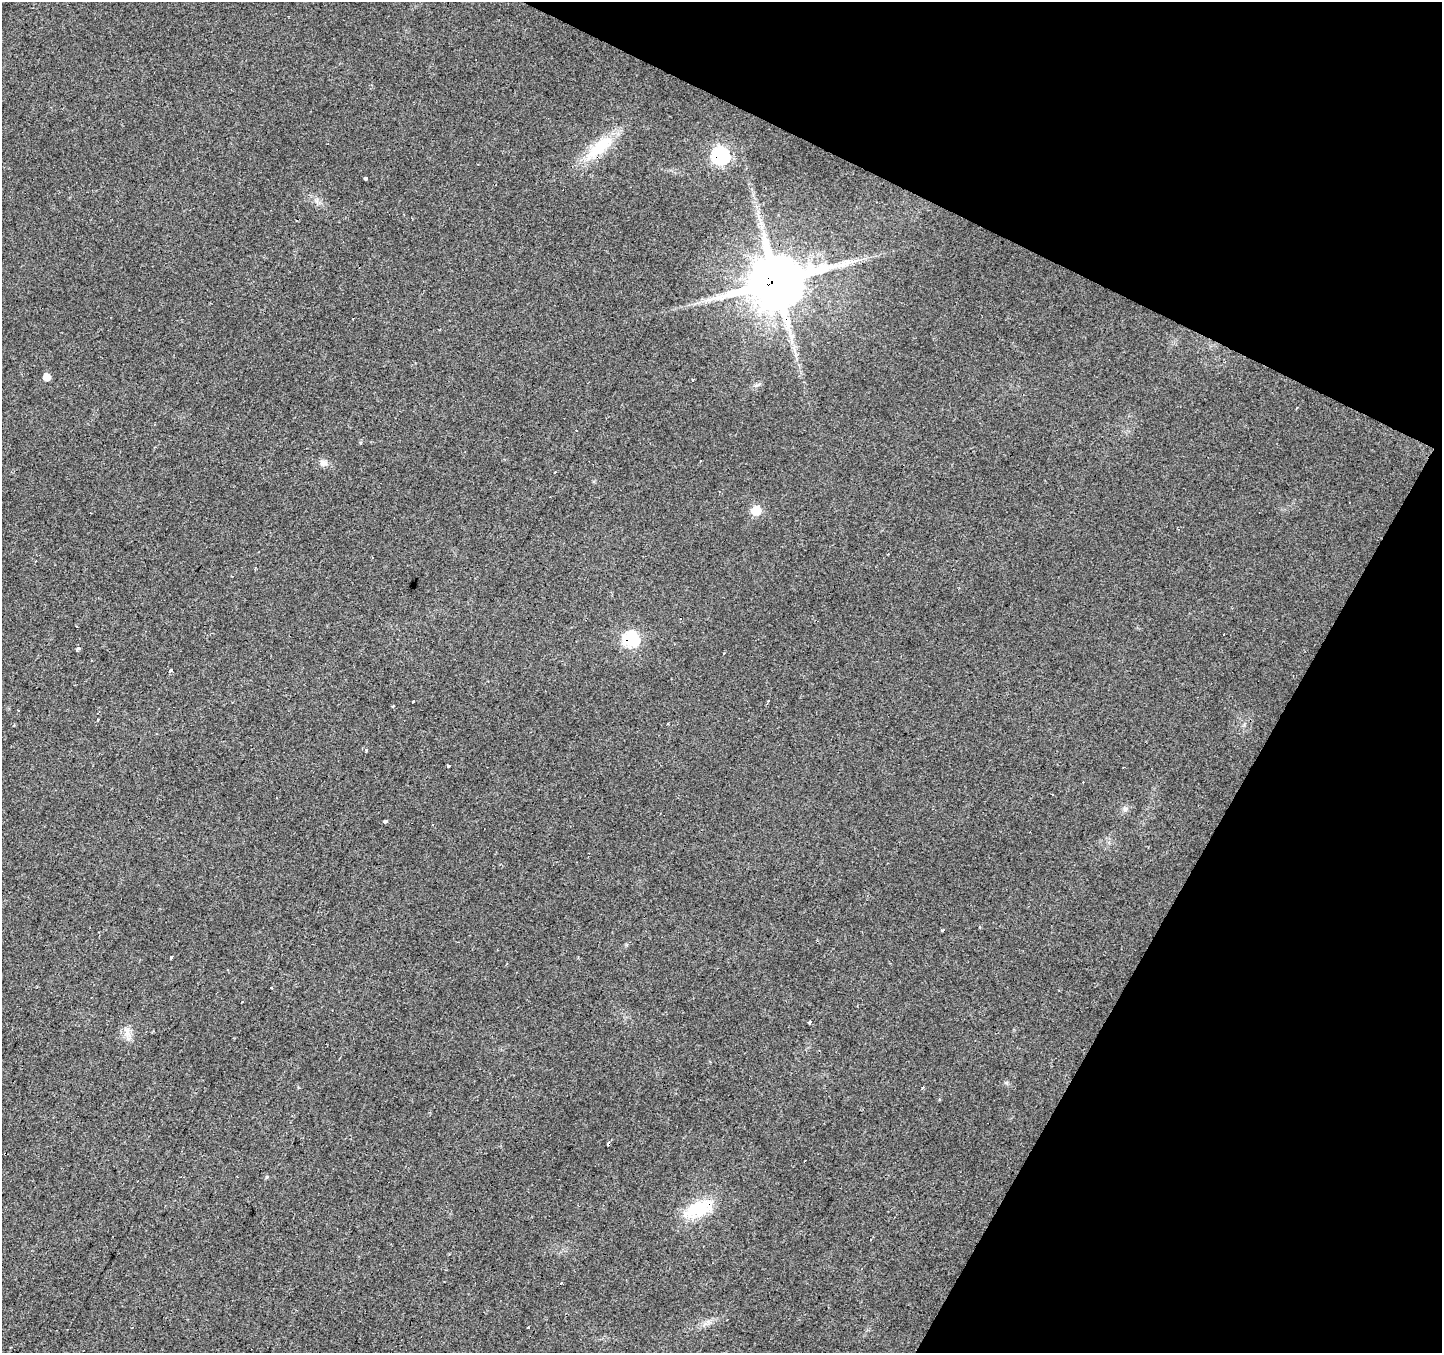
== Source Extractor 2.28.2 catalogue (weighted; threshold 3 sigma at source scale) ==
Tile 8 of 4 x 4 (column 4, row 2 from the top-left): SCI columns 4322-5761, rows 2901-4251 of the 5769 x 5864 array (HDU 1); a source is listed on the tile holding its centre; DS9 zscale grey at full resolution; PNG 1444 x 1355 px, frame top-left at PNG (2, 2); no overlay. Shown black and unused: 23% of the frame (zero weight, under 2 of 3 exposures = <1% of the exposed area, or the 3 px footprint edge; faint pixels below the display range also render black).
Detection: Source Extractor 2.28.2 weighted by HDU 2 'WHT'; one run over the whole footprint, this tile lists its part. Background 0.0299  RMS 0.0062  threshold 0.0278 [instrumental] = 3 sigma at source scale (4.5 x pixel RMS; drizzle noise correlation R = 1.50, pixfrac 1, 0.0396/0.0396 arcsec/px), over >= 5 px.
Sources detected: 48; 12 cosmic-ray / hot-pixel residue — not listed; the other 36 listed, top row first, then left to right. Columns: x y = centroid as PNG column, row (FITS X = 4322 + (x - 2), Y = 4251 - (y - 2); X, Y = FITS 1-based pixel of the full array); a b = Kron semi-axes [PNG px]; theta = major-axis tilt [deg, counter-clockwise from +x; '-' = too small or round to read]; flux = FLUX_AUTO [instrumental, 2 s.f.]
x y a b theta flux
600 147 48 15 38 24
720 156 8 7 - 150
366 178 3 3 - 7.3
777 282 17 14 19 4300
47 377 6 5 - 6.6
693 379 3 3 - 1.3
1297 408 3 2 - 0.66
577 430 3 3 - 1.3
360 443 4 3 - 1.1
323 463 11 8 -32 2.9
756 511 7 7 - 19
76 626 3 2 - 0.97
1224 634 2 2 - 0.49
631 639 7 7 - 90
77 649 4 3 - 8.6
724 653 2 2 - 0.46
171 671 3 3 - 15
768 701 3 3 - 1
393 707 4 3 - 0.72
18 710 3 3 - 0.95
667 724 3 3 - 2
366 750 3 3 - 3.3
449 766 3 3 - 5.8
1125 809 7 7 - 2
385 821 4 3 - 2.6
980 927 3 3 - 0.64
943 930 3 2 - 0.93
171 958 3 3 - 8.7
809 1022 4 3 - 7.6
127 1032 13 8 -87 4.4
923 1087 4 3 - 2
805 1161 3 2 - 0.65
181 1177 3 2 - 0.61
266 1177 5 4 - 0.67
698 1209 29 15 21 30
528 1327 3 3 - 2.2
Overlapping masked pixels (flux is a lower limit): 5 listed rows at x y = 600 147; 720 156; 777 282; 631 639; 698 1209
Unlisted compact peaks at least as high as the median listed source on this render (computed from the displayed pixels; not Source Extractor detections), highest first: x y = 1006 1083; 316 201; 708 1322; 757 385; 626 945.